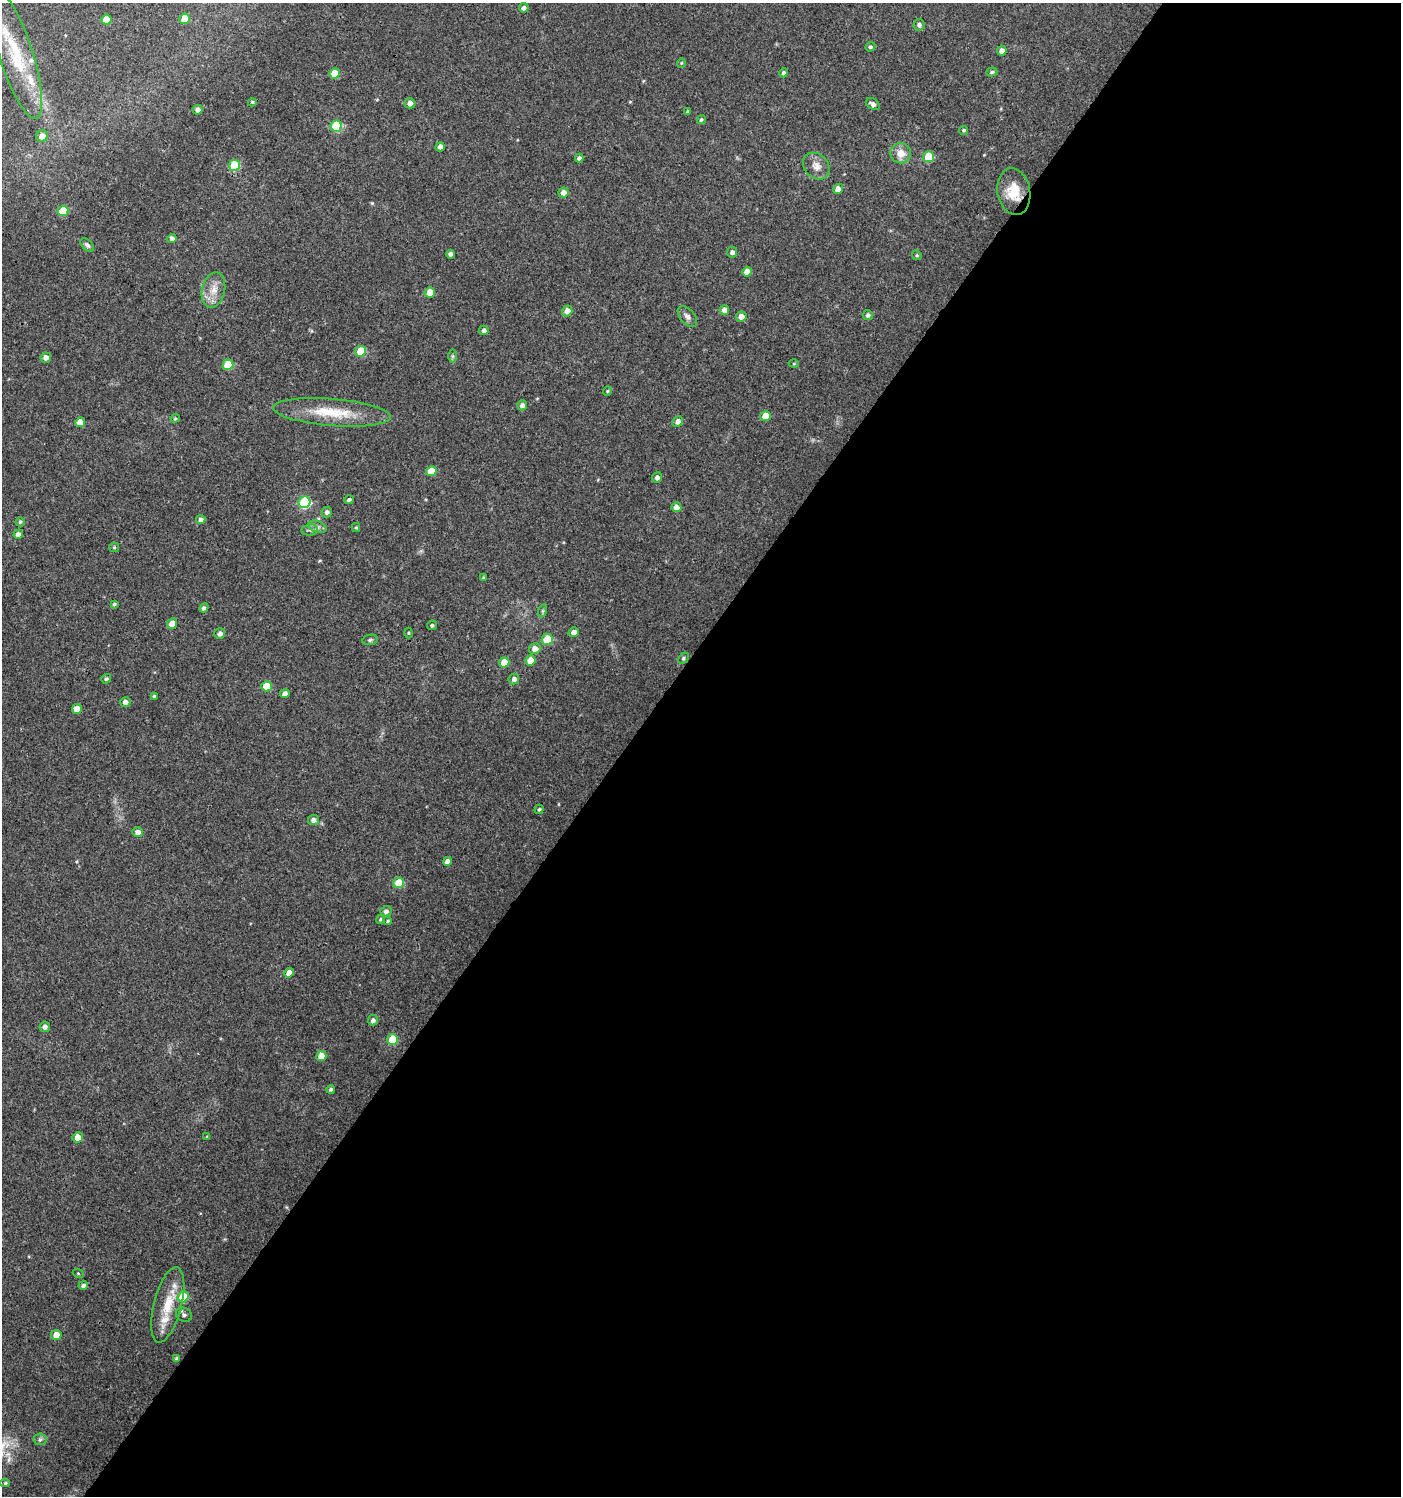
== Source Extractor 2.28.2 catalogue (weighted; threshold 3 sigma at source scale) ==
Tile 12 of 4 x 4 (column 4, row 3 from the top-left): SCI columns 4374-5772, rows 1500-2993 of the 6014 x 5981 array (HDU 1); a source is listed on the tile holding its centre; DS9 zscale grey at full resolution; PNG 1403 x 1498 px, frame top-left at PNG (2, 3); each listed source drawn as its Kron ellipse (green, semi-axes under 4 px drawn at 4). Shown black and unused: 56% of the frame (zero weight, under 3 of 4 exposures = <1% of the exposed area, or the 3 px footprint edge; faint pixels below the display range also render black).
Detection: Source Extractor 2.28.2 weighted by HDU 2 'WHT'; one run over the whole footprint, this tile lists its part. Background 0.0243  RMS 0.0041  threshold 0.0183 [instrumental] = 3 sigma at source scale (4.5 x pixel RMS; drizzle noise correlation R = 1.50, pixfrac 1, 0.0396/0.0396 arcsec/px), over >= 5 px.
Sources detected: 119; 3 inside a brighter listed object's ellipse — not listed separately; the other 116 listed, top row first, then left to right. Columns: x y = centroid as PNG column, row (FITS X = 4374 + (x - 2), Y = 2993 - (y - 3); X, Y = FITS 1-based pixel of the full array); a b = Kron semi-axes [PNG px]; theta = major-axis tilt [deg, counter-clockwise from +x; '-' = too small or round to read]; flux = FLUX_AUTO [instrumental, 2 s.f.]
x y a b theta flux
524 8 5 4 - 1.3
185 19 5 5 - 6.9
106 20 5 5 - 5.5
919 25 6 6 - 1.2
870 47 5 4 - 0.79
1002 51 5 4 - 1.9
16 54 67 17 -72 24
681 63 5 3 - 0.32
992 72 5 4 - 0.77
784 73 4 4 - 0.92
335 74 5 5 - 8.4
252 102 4 3 - 0.54
410 103 5 5 - 2.2
873 104 7 5 -34 1.5
198 110 5 4 - 1.4
687 112 4 3 - 0.46
701 120 5 4 - 0.68
336 126 6 5 - 21
964 130 5 4 - 0.65
42 136 6 5 - 2.9
440 147 5 4 - 1.8
901 153 10 10 - 4.4
928 157 5 5 - 12
579 158 4 4 - 1.2
234 165 5 5 - 18
816 166 15 12 -43 3.5
838 189 5 5 - 2.7
563 192 5 5 - 2.6
1014 192 23 16 -80 9.4
63 211 5 5 - 9.9
172 238 4 4 - 1.3
87 245 8 5 -46 0.98
732 252 5 5 - 1.4
451 254 4 4 - 1.3
917 255 5 4 - 0.52
747 272 5 4 - 3
213 290 18 11 76 5.1
430 292 5 5 - 4.3
724 310 5 5 - 2.3
567 311 5 5 - 2.7
868 315 5 5 - 1
687 316 12 7 -48 1.8
741 317 5 5 - 2.3
484 330 5 4 - 1.2
361 351 5 5 - 11
452 356 6 4 90 0.66
46 358 5 5 - 2.3
794 364 5 3 - 0.37
228 365 5 5 - 13
607 391 4 4 - 0.43
522 405 5 5 - 1.6
332 412 59 13 -5 16
765 416 5 5 - 6.1
175 418 4 4 - 0.47
678 421 6 5 - 2
80 422 5 4 - 4.1
431 471 5 5 - 6.5
657 477 5 5 - 1.4
349 500 5 4 - 0.9
304 502 6 5 - 34
676 507 5 5 - 2.9
327 512 5 5 - 1.2
201 520 4 4 - 1.5
20 522 4 4 - 0.65
317 527 9 5 -19 1.4
356 528 4 4 - 0.54
310 530 8 5 7 1.2
18 534 5 4 - 1.7
114 547 5 4 - 0.46
484 578 4 3 - 0.69
114 604 4 4 - 0.53
204 608 5 4 - 1
542 611 7 4 71 0.61
172 624 5 5 - 4.7
432 625 5 5 - 0.7
574 632 5 4 - 2.5
408 633 5 3 - 0.38
220 634 5 5 - 1.6
547 639 5 5 - 14
370 640 8 5 10 0.85
535 649 6 5 - 2.9
683 658 6 4 45 0.61
530 660 5 5 - 4.5
504 662 5 5 - 6.5
106 679 5 4 - 0.65
514 679 5 5 - 1.4
266 686 5 5 - 8.1
285 694 5 4 - 2.1
154 696 3 3 - 0.41
125 702 5 5 - 2.1
77 709 5 5 - 4.9
539 809 5 4 - 0.62
313 820 5 5 - 1.5
138 832 5 5 - 2
447 861 4 4 - 2
399 883 5 5 - 11
386 911 5 5 - 1.4
381 919 5 4 - 0.61
388 921 4 3 - 0.43
289 973 5 4 - 2.9
373 1020 5 5 - 1.4
45 1027 5 5 - 1.7
393 1039 5 5 - 12
321 1056 5 5 - 5.2
331 1089 4 4 - 0.71
78 1137 5 5 - 4
207 1137 4 4 - 0.47
78 1273 5 3 - 0.38
83 1285 5 4 - 1.1
183 1297 5 5 - 15
168 1305 39 14 76 12
184 1315 8 7 - 1.4
56 1335 5 5 - 4.5
176 1359 4 4 - 0.62
40 1439 6 6 - 0.95
5 1483 4 4 - 0.57
Overlapping masked pixels (flux is a lower limit): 1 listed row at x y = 1014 192
Isophote crosses this tile's border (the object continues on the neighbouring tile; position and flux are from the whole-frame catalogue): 1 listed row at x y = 16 54